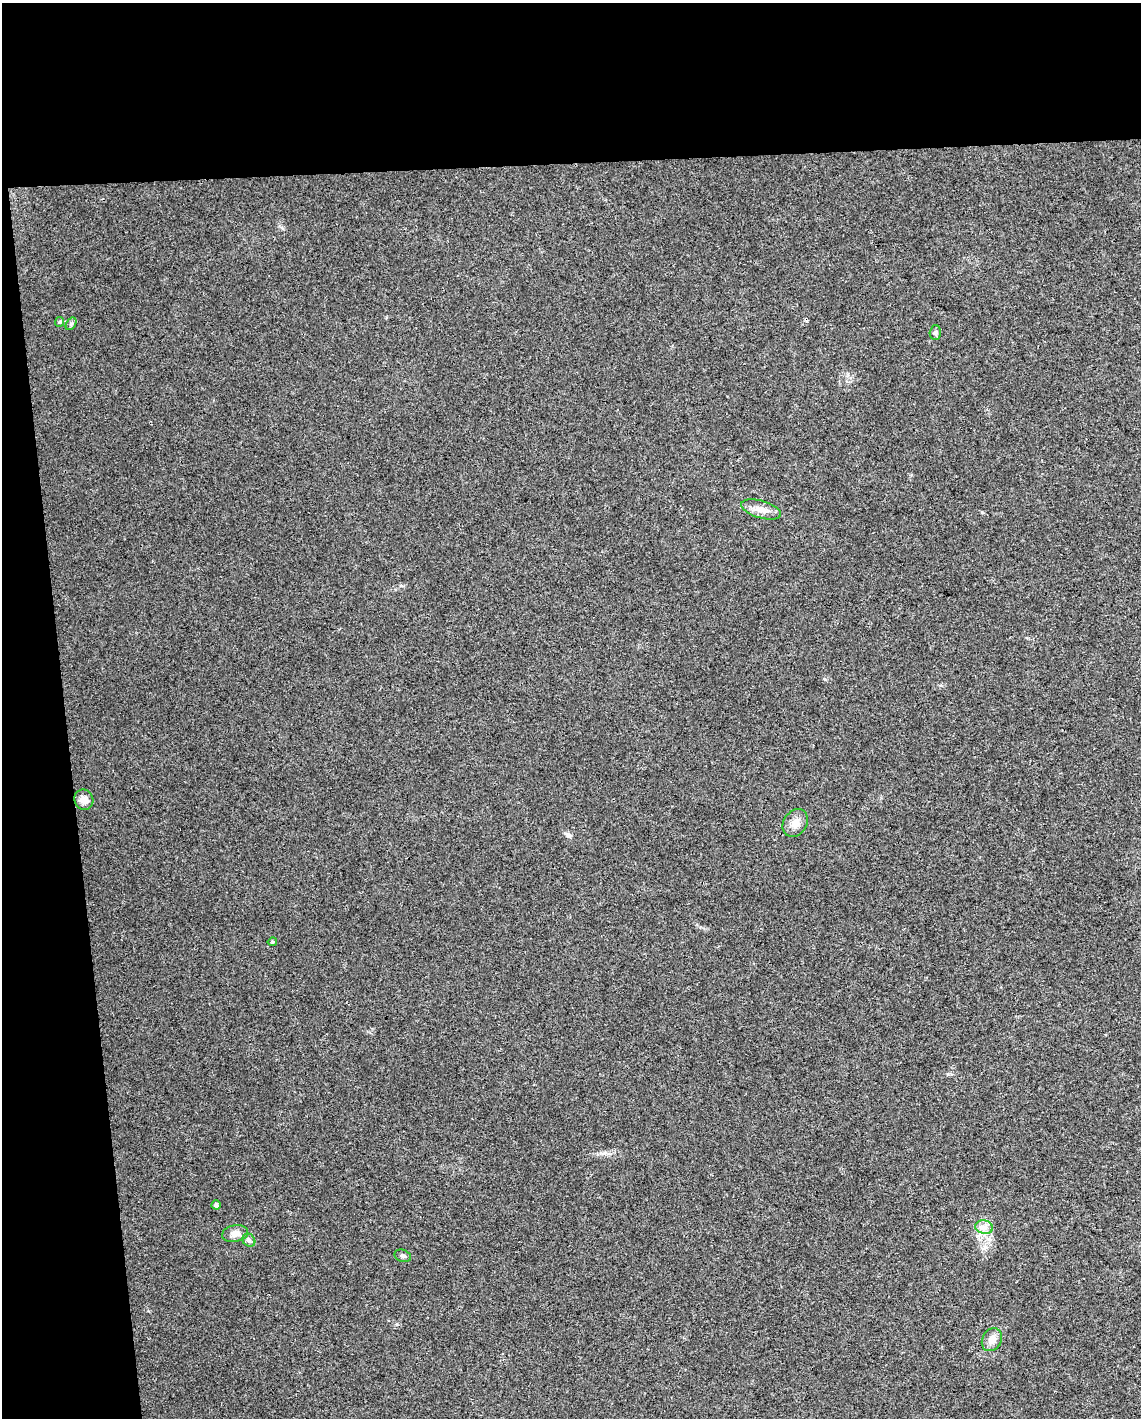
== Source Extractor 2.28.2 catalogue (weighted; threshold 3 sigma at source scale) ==
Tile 1 of 4 x 3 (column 1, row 1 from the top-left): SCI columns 1-1139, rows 2881-4296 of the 4555 x 4306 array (HDU 1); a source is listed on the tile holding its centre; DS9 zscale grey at full resolution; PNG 1143 x 1420 px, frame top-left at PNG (2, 3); each listed source drawn as its Kron ellipse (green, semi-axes under 4 px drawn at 4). Shown black and unused: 17% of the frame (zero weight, under 3 of 4 exposures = <1% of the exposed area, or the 3 px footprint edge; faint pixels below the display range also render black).
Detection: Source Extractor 2.28.2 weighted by HDU 2 'WHT'; one run over the whole footprint, this tile lists its part. Background 0.0216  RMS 0.0037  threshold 0.0168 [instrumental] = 3 sigma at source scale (4.5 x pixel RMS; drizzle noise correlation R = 1.50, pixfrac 1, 0.0396/0.0396 arcsec/px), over >= 5 px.
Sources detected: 13; all 13 listed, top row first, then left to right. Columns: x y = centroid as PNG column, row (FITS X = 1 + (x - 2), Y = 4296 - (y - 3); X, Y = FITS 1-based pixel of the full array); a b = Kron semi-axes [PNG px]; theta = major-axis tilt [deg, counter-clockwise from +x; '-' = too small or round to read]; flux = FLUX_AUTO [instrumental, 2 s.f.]
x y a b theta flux
60 322 5 4 - 0.5
71 324 7 4 57 0.63
935 333 7 5 88 0.75
761 509 21 8 -16 3.8
84 800 10 9 - 2.8
795 823 15 11 55 3.4
272 942 5 3 - 0.4
216 1205 4 4 - 1.1
984 1227 9 6 -13 1.9
235 1234 13 8 10 3
249 1240 7 6 - 0.97
403 1256 8 6 -19 0.85
992 1340 12 9 61 3.1
Unlisted compact peaks at least as high as the median listed source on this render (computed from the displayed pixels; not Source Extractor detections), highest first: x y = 397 1324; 568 834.